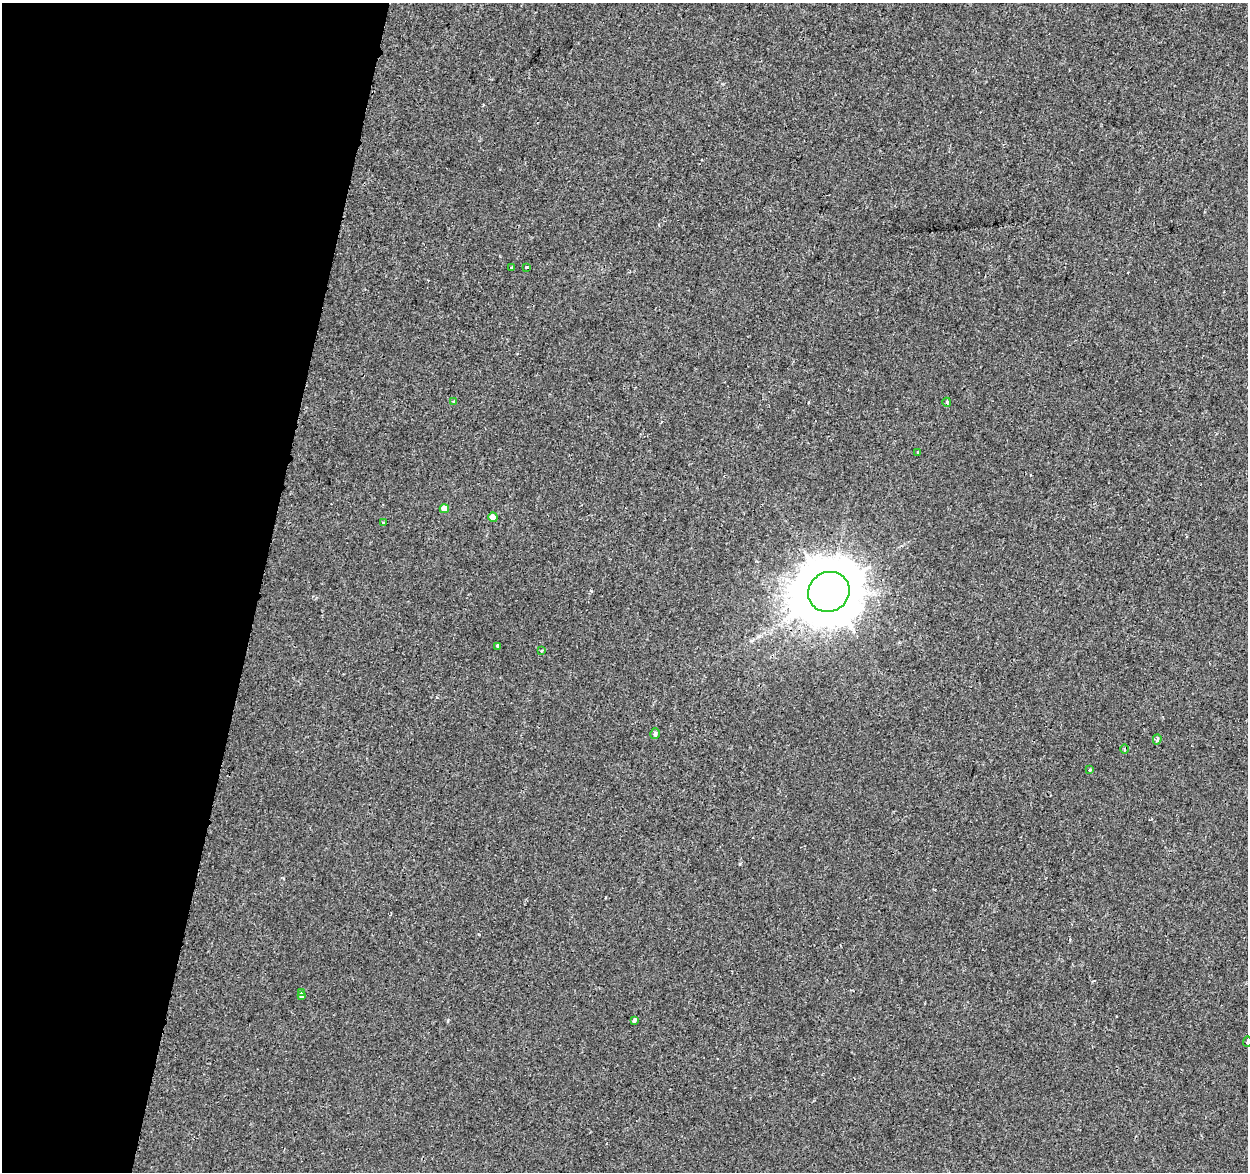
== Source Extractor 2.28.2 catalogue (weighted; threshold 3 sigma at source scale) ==
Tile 9 of 4 x 4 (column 1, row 3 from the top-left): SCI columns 22-1267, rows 1509-2678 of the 5018 x 5298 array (HDU 1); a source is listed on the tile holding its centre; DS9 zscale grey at full resolution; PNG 1250 x 1174 px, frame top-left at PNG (2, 3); each listed source drawn as its Kron ellipse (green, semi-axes under 4 px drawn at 4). Shown black and unused: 21% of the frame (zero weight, under 2 of 3 exposures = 3% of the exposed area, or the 3 px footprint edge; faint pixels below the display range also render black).
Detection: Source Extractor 2.28.2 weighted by HDU 2 'WHT'; one run over the whole footprint, this tile lists its part. Background -7.21e-05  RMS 0.0029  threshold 0.0129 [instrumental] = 3 sigma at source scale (4.5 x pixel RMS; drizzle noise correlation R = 1.50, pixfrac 1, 0.0396/0.0396 arcsec/px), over >= 5 px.
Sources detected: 19; all 19 listed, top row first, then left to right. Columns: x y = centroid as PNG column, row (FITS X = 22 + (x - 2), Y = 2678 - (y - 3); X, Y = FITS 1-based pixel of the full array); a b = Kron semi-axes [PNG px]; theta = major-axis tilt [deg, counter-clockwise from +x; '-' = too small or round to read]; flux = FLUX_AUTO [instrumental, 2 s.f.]
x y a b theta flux
511 268 3 3 - 1.2
527 268 3 2 - 0.31
454 401 4 3 - 0.3
947 402 4 4 - 0.39
918 453 3 3 - 0.88
444 509 4 4 - 3.5
493 517 5 4 - 2.2
383 523 4 3 - 0.26
829 592 21 19 34 2700
498 646 4 3 - 0.91
542 650 4 3 - 0.32
655 734 5 5 - 0.6
1157 739 5 4 - 0.98
1125 749 5 3 - 0.31
1090 770 3 3 - 1.8
302 992 3 3 - 1.2
301 996 4 3 - 1.2
634 1020 4 3 - 1.1
1247 1042 5 3 - 0.53
Overlapping masked pixels (flux is a lower limit): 1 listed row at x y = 829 592
Isophote crosses this tile's border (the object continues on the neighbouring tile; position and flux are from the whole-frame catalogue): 1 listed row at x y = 1247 1042